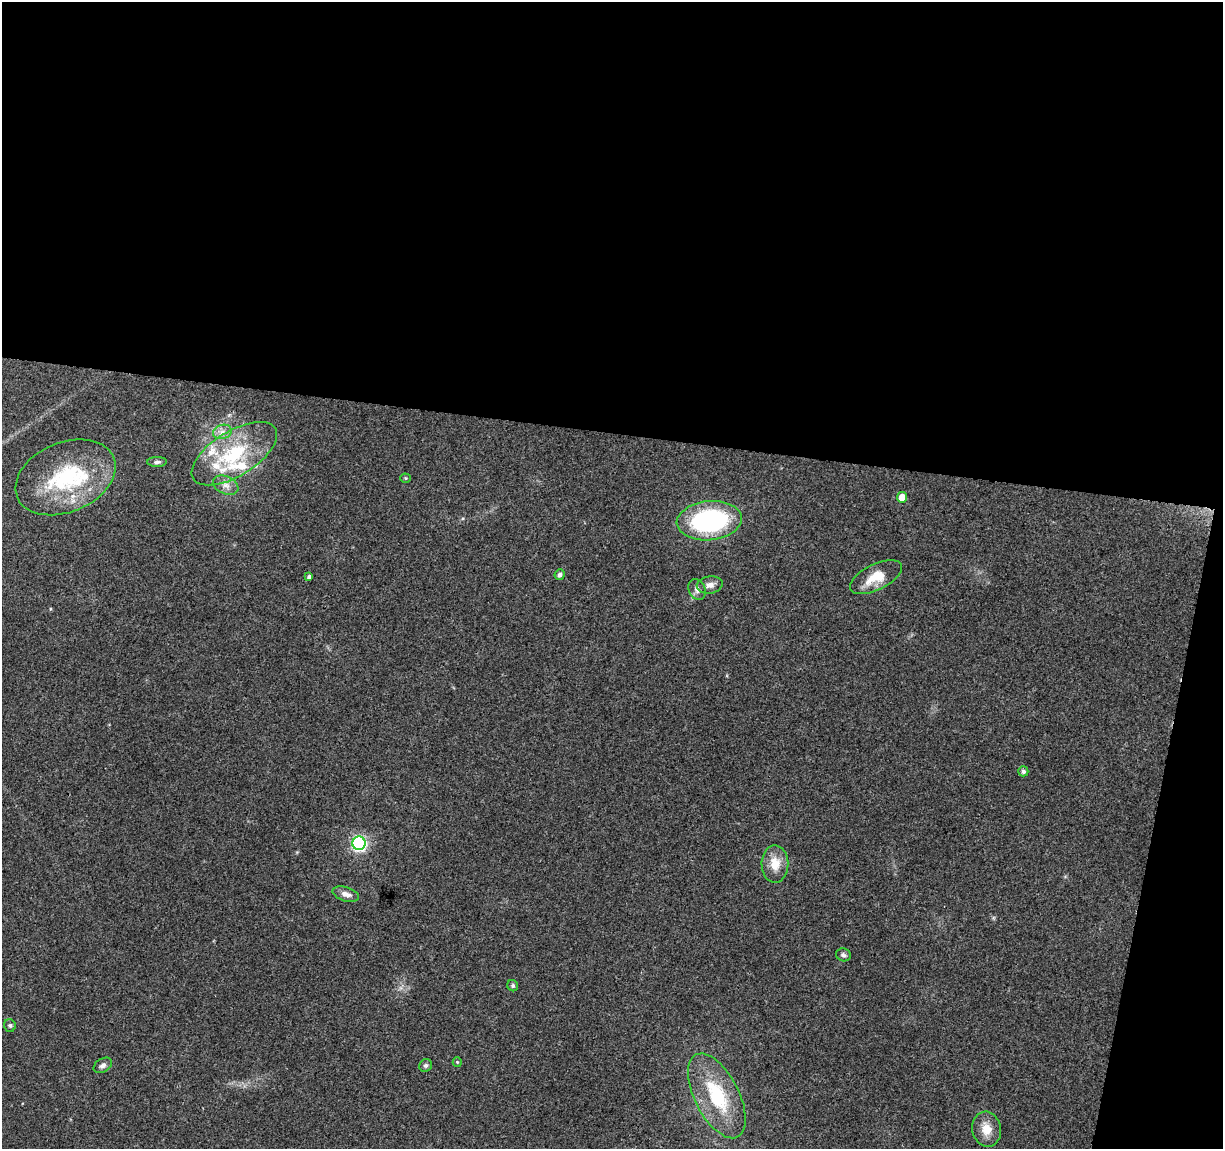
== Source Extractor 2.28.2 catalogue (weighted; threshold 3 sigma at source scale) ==
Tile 4 of 4 x 4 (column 4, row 1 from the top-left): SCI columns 3663-4883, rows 3666-4812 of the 4891 x 5096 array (HDU 1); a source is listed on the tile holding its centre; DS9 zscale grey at full resolution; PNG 1225 x 1151 px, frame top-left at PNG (2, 2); each listed source drawn as its Kron ellipse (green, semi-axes under 4 px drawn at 4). Shown black and unused: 41% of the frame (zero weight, under 3 of 4 exposures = <1% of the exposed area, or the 3 px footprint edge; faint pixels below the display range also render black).
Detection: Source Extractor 2.28.2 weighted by HDU 2 'WHT'; one run over the whole footprint, this tile lists its part. Background 0.0914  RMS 0.0061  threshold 0.0273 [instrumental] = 3 sigma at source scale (4.5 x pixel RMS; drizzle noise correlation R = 1.50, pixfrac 1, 0.0396/0.0396 arcsec/px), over >= 5 px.
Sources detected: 29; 4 inside a brighter listed object's ellipse — not listed separately; the other 25 listed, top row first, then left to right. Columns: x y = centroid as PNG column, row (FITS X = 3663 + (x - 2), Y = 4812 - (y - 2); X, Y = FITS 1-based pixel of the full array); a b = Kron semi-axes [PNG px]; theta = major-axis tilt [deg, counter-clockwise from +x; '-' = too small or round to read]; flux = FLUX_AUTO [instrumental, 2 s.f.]
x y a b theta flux
222 432 9 7 16 3.4
234 454 48 22 32 46
157 462 10 5 2 1.6
65 477 52 35 23 60
406 478 5 4 - 0.74
226 485 13 9 -24 4.6
902 497 5 5 - 7.3
709 521 32 19 5 86
560 575 5 5 - 1.7
309 577 4 3 - 1.5
876 577 28 13 26 14
710 585 13 8 10 3.7
697 590 11 8 -66 2.8
1023 771 5 5 - 1.8
359 843 7 6 - 130
775 864 19 13 -89 9.8
346 894 14 7 -16 3.5
843 955 7 6 - 1.5
513 986 6 5 - 1.1
10 1025 6 5 - 1.1
457 1062 5 4 - 0.68
103 1065 10 6 32 2.2
426 1065 7 6 - 1.4
717 1096 46 22 -63 42
987 1129 17 14 -77 8.5